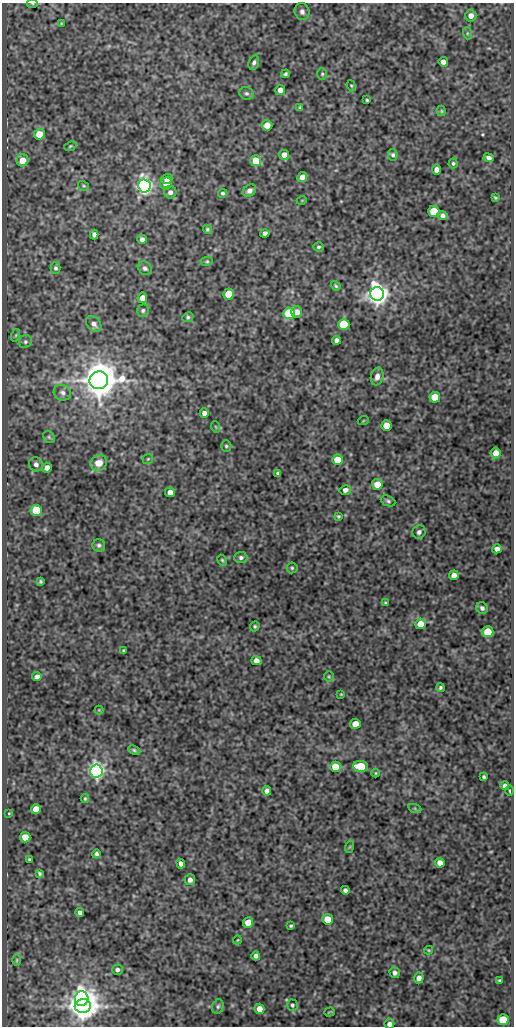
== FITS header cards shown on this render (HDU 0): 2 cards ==
NAXIS1  =                  512
NAXIS2  =                 1024

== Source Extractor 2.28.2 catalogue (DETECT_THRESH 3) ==
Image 512 x 1024 px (HDU 0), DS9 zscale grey, 1 PNG px = 1 image px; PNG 516 x 1028 px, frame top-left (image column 1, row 1024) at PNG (2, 3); each listed source drawn as its Kron ellipse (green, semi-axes under 4 px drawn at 4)
Background 167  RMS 0.65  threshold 1.95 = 3 sigma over >= 5 px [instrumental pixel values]
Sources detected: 144; all 144 listed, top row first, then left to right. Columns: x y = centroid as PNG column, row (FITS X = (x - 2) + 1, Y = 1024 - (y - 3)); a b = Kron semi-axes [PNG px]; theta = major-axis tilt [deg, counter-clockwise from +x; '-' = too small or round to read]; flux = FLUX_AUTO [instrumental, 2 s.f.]
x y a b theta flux
32 4 5 3 - 51
302 12 8 7 - 170
471 16 6 5 - 260
61 23 3 2 - 34
467 33 6 4 -73 69
443 62 5 4 - 230
254 63 7 5 72 110
285 74 4 4 - 81
322 74 6 5 - 70
351 86 6 4 -69 50
280 90 5 5 - 240
246 93 7 6 - 100
367 100 3 3 - 53
300 108 4 3 - 59
441 111 5 4 - 57
267 125 5 5 - 440
39 134 5 5 - 880
70 146 6 4 22 59
284 155 5 5 - 270
393 155 5 5 - 83
489 158 5 4 - 140
23 160 6 6 - 600
256 161 5 5 - 930
453 163 5 4 - 68
437 169 5 4 - 230
302 177 5 4 - 310
167 179 5 5 - 270
166 184 6 5 - 470
84 186 6 4 -34 58
144 186 6 6 - 20000
249 191 7 5 35 190
170 192 6 6 - 160
223 193 4 4 - 82
495 198 4 3 - 54
302 200 5 3 - 32
434 211 5 5 - 1400
443 215 5 4 - 140
207 229 5 4 - 65
265 233 4 4 - 180
94 234 5 4 - 160
142 239 4 4 - 160
318 247 5 4 - 78
207 261 6 4 13 59
55 268 5 5 - 87
145 268 8 6 -41 130
336 286 5 4 - 62
229 294 5 5 - 1100
377 294 7 6 - 43000
142 298 5 5 - 430
143 310 6 6 - 87
297 312 6 5 - 400
289 313 6 5 - 2800
188 317 5 4 - 82
94 324 9 6 -46 200
344 324 5 5 - 2900
16 335 6 4 71 64
337 340 4 4 - 150
25 342 7 6 - 100
377 377 9 6 77 220
99 380 9 9 - 120000
62 393 9 7 -26 180
435 397 5 5 - 1500
204 413 4 4 - 210
363 421 6 3 19 41
386 426 5 5 - 660
216 427 6 3 -70 44
49 437 6 5 - 83
226 446 6 5 - 74
496 453 5 5 - 410
148 459 5 4 - 52
337 460 5 5 - 760
99 463 8 7 - 520
36 464 7 6 - 180
47 468 5 4 - 260
278 474 4 4 - 87
377 484 5 5 - 600
345 490 6 4 15 170
170 492 5 4 - 340
388 501 8 5 -24 90
36 510 5 5 - 2200
338 516 3 3 - 56
419 532 7 6 - 150
99 545 6 6 - 110
497 549 5 4 - 230
241 558 6 5 - 120
222 560 6 4 -61 60
292 568 5 5 - 71
454 575 5 4 - 230
40 582 3 3 - 56
385 603 3 3 - 45
482 608 6 5 - 120
421 624 5 5 - 630
255 626 5 4 - 69
488 632 6 5 - 980
123 650 3 2 - 43
256 661 5 4 - 240
37 676 4 4 - 180
329 677 5 5 - 61
440 688 4 4 - 69
341 694 3 3 - 36
99 710 4 4 - 40
355 724 5 5 - 530
134 750 6 4 -24 78
360 766 7 5 -6 1500
335 767 5 5 - 940
96 771 6 6 - 20000
376 773 4 3 - 37
484 777 4 3 - 75
505 786 4 4 - 170
267 791 5 4 - 160
510 791 5 3 - 50
85 798 4 3 - 50
36 809 5 5 - 590
415 809 7 4 -20 64
9 813 3 2 - 31
25 837 5 5 - 570
349 847 6 4 70 52
96 854 4 4 - 100
29 859 3 3 - 61
440 863 5 4 - 280
181 864 5 4 - 160
40 874 4 3 - 69
190 880 5 5 - 200
345 890 4 4 - 120
80 913 4 4 - 180
328 919 5 5 - 860
248 923 5 5 - 520
291 926 3 3 - 60
237 940 4 3 - 34
428 950 4 4 - 43
256 956 4 4 - 160
17 960 6 4 89 48
117 970 5 5 - 130
395 973 5 5 - 140
419 978 5 5 - 220
500 981 4 3 - 68
82 999 7 6 - 19000
292 1005 5 5 - 86
83 1006 8 7 - 86000
218 1006 7 5 74 100
259 1009 5 5 - 380
329 1012 5 2 - 33
503 1020 5 5 - 1700
389 1024 5 5 - 170
At the frame edge (FLAGS 8, measured only in part): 2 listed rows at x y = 32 4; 389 1024